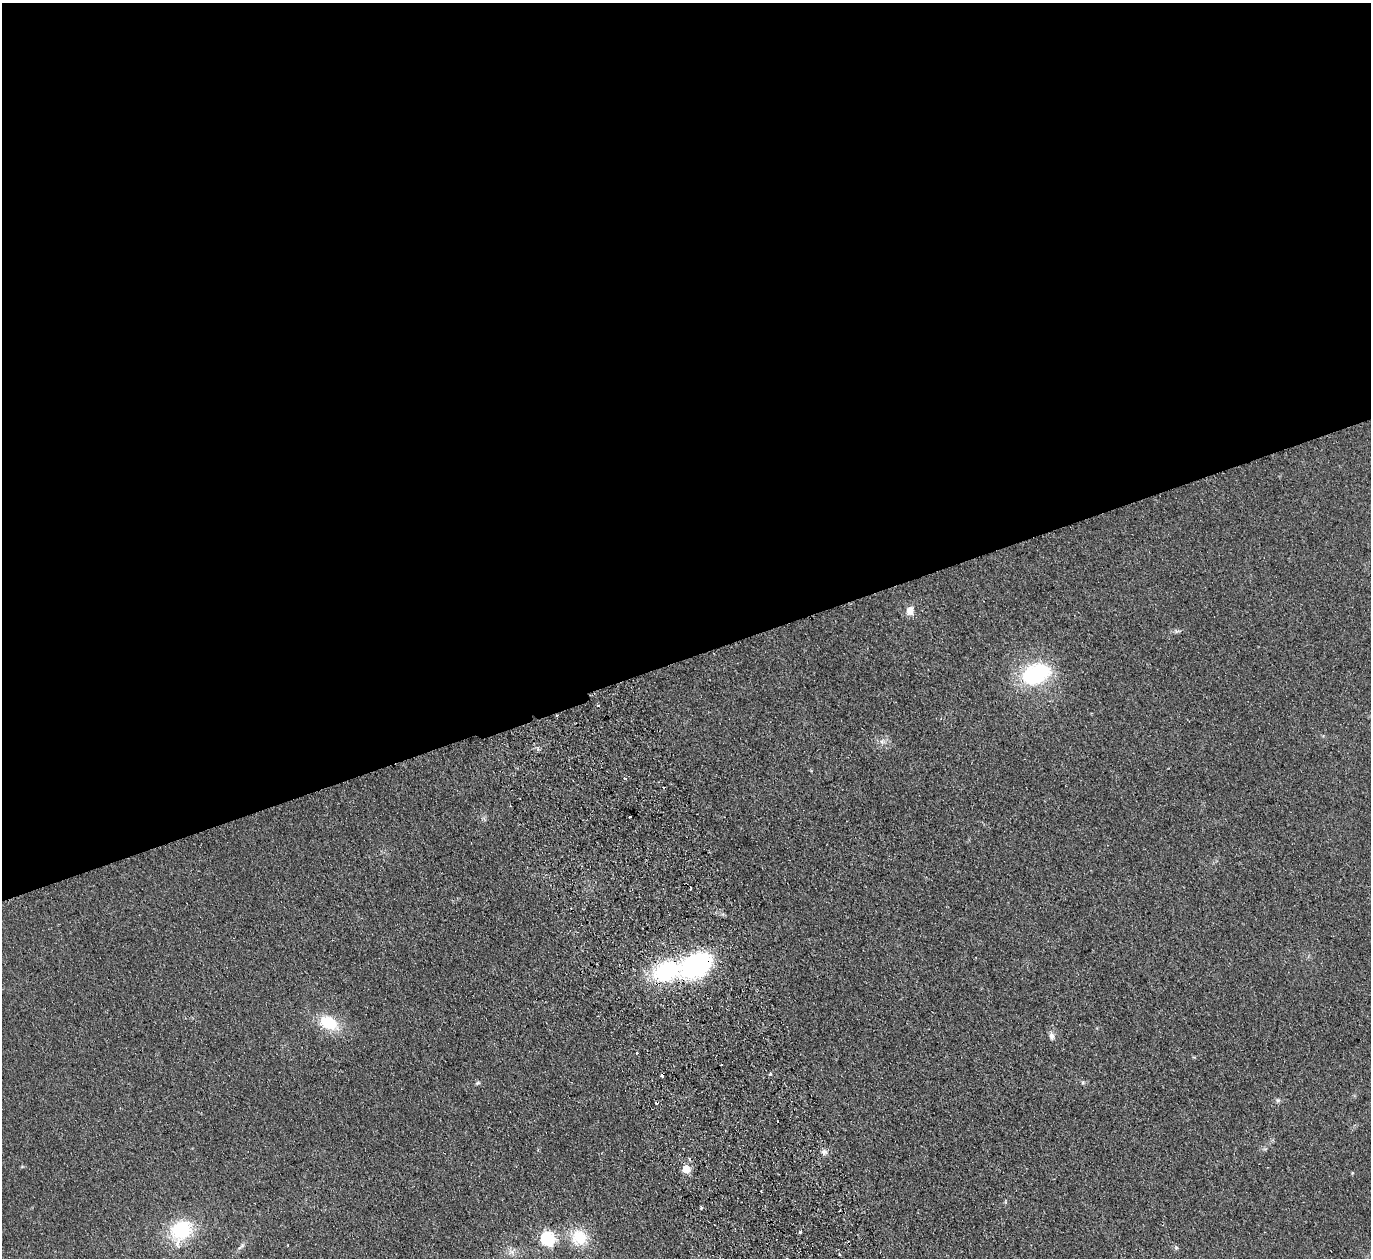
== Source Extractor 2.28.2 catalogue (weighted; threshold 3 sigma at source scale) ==
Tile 2 of 4 x 4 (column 2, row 1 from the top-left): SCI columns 1424-2792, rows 4076-5331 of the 5585 x 5508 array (HDU 1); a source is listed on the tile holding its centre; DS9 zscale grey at full resolution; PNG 1373 x 1260 px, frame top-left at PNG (2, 3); no overlay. Shown black and unused: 52% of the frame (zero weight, under 2 of 3 exposures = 3% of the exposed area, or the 3 px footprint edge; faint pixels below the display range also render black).
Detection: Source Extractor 2.28.2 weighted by HDU 2 'WHT'; one run over the whole footprint, this tile lists its part. Background 0.0914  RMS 0.01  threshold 0.0452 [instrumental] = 3 sigma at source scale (4.5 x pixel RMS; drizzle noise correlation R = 1.50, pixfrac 1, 0.05/0.05 arcsec/px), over >= 5 px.
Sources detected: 28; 4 cosmic-ray / hot-pixel residue — not listed; the other 24 listed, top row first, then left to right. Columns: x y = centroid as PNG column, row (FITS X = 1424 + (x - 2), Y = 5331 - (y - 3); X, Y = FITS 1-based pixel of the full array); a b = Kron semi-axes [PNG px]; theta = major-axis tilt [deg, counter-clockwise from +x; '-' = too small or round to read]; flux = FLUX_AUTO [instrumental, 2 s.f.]
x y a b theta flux
910 611 11 9 84 7.2
1036 674 33 20 24 84
598 705 4 3 - 1.1
882 741 7 5 -1 2.6
663 788 3 3 - 1.1
630 817 3 3 - 3.9
696 965 28 19 28 150
666 971 27 19 24 84
328 1022 26 16 -27 30
1052 1036 9 6 -74 3.9
770 1074 3 3 - 2.5
662 1075 4 3 - 4.6
478 1083 7 4 19 1.4
1278 1100 6 4 18 1.7
656 1103 3 3 - 2.4
824 1152 9 6 -6 3.4
686 1169 5 5 - 29
701 1207 3 3 - 1.7
181 1230 22 17 41 65
800 1231 3 3 - 3.9
579 1237 20 18 -44 30
548 1239 6 6 - 160
1176 1248 6 4 19 1.3
839 1254 3 2 - 0.94
Overlapping masked pixels (flux is a lower limit): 2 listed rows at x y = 696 965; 662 1075